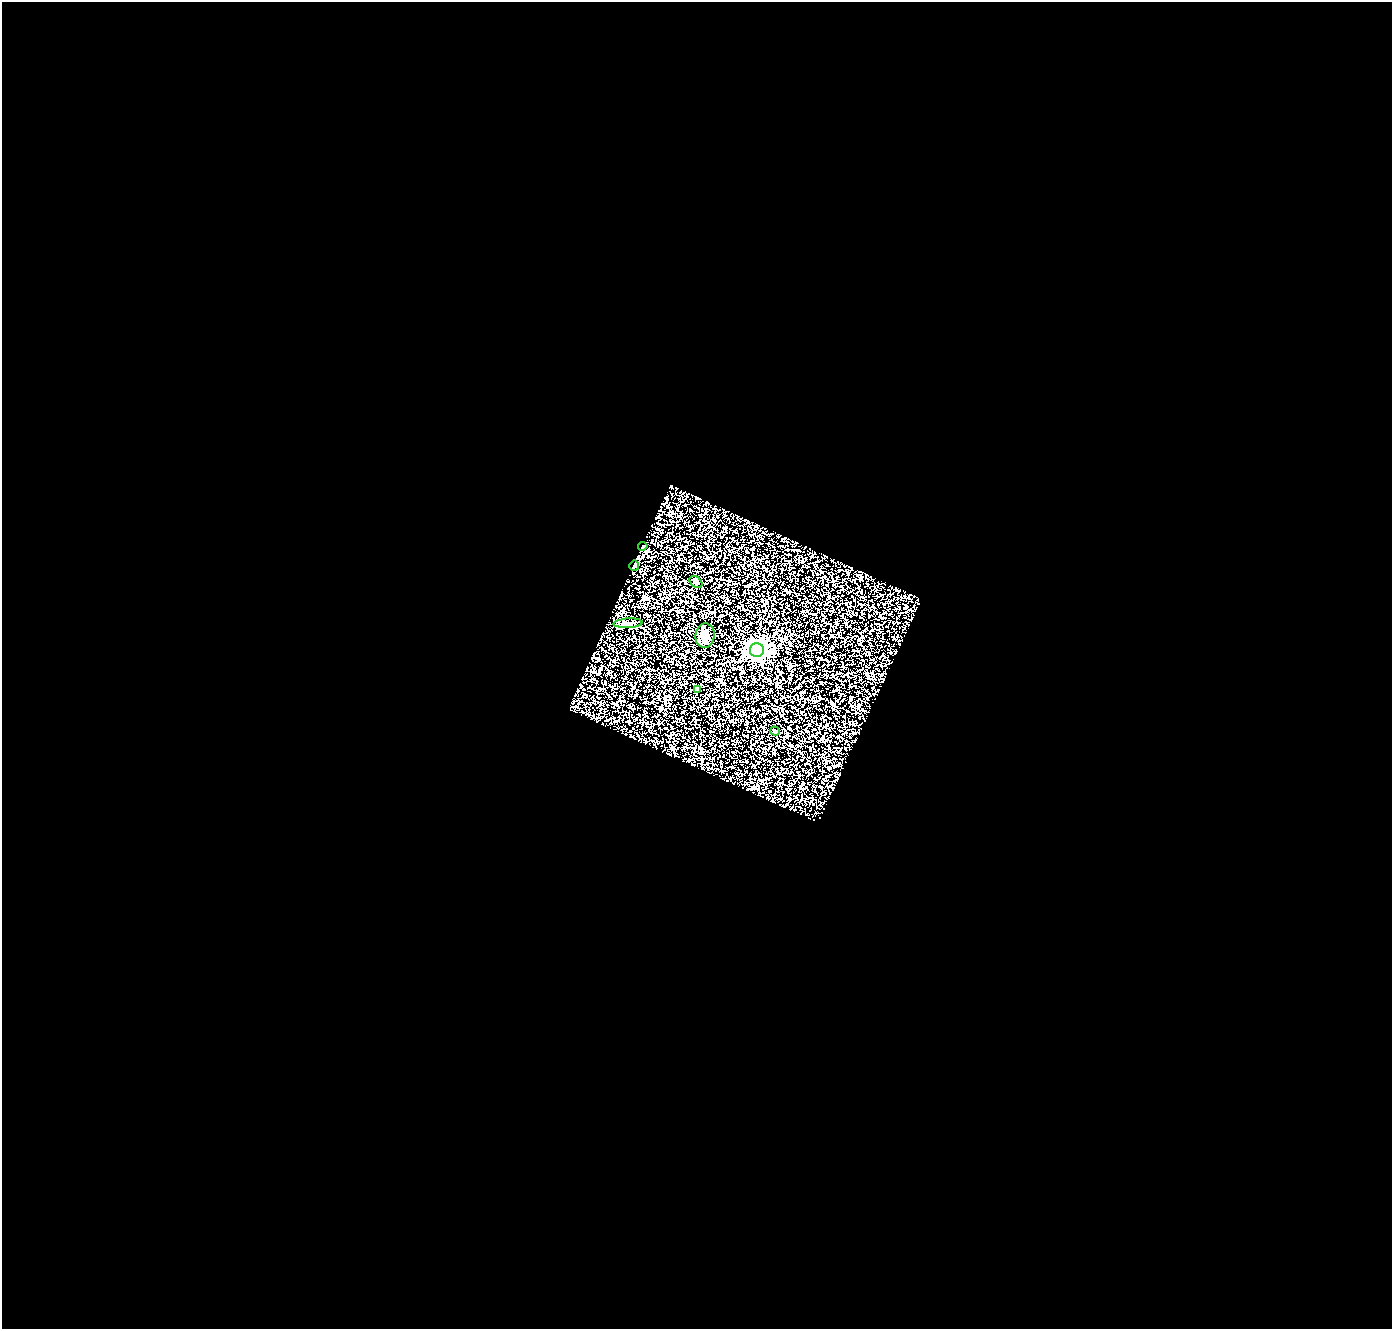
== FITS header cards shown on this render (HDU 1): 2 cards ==
NAXIS1  =                 1390
NAXIS2  =                 1327

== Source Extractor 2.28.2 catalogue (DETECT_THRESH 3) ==
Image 1390 x 1327 px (HDU 1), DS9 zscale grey, 1 PNG px = 1 image px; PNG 1394 x 1331 px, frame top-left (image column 1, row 1327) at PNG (2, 2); each listed source drawn as its Kron ellipse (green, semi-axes under 4 px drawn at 4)
Background 1.97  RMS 0.18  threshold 0.528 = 3 sigma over >= 5 px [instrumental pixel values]
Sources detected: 8; all 8 listed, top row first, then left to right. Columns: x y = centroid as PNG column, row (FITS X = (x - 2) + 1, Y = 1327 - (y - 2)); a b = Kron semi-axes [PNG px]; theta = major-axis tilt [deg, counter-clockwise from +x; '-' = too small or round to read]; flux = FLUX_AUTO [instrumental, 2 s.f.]
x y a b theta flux
643 546 5 4 - 19
634 566 5 5 - 24
696 582 7 5 -42 26
628 623 14 4 3 36
705 636 12 9 85 110
757 650 7 7 - 6000
697 689 4 4 - 79
775 731 5 3 - 18